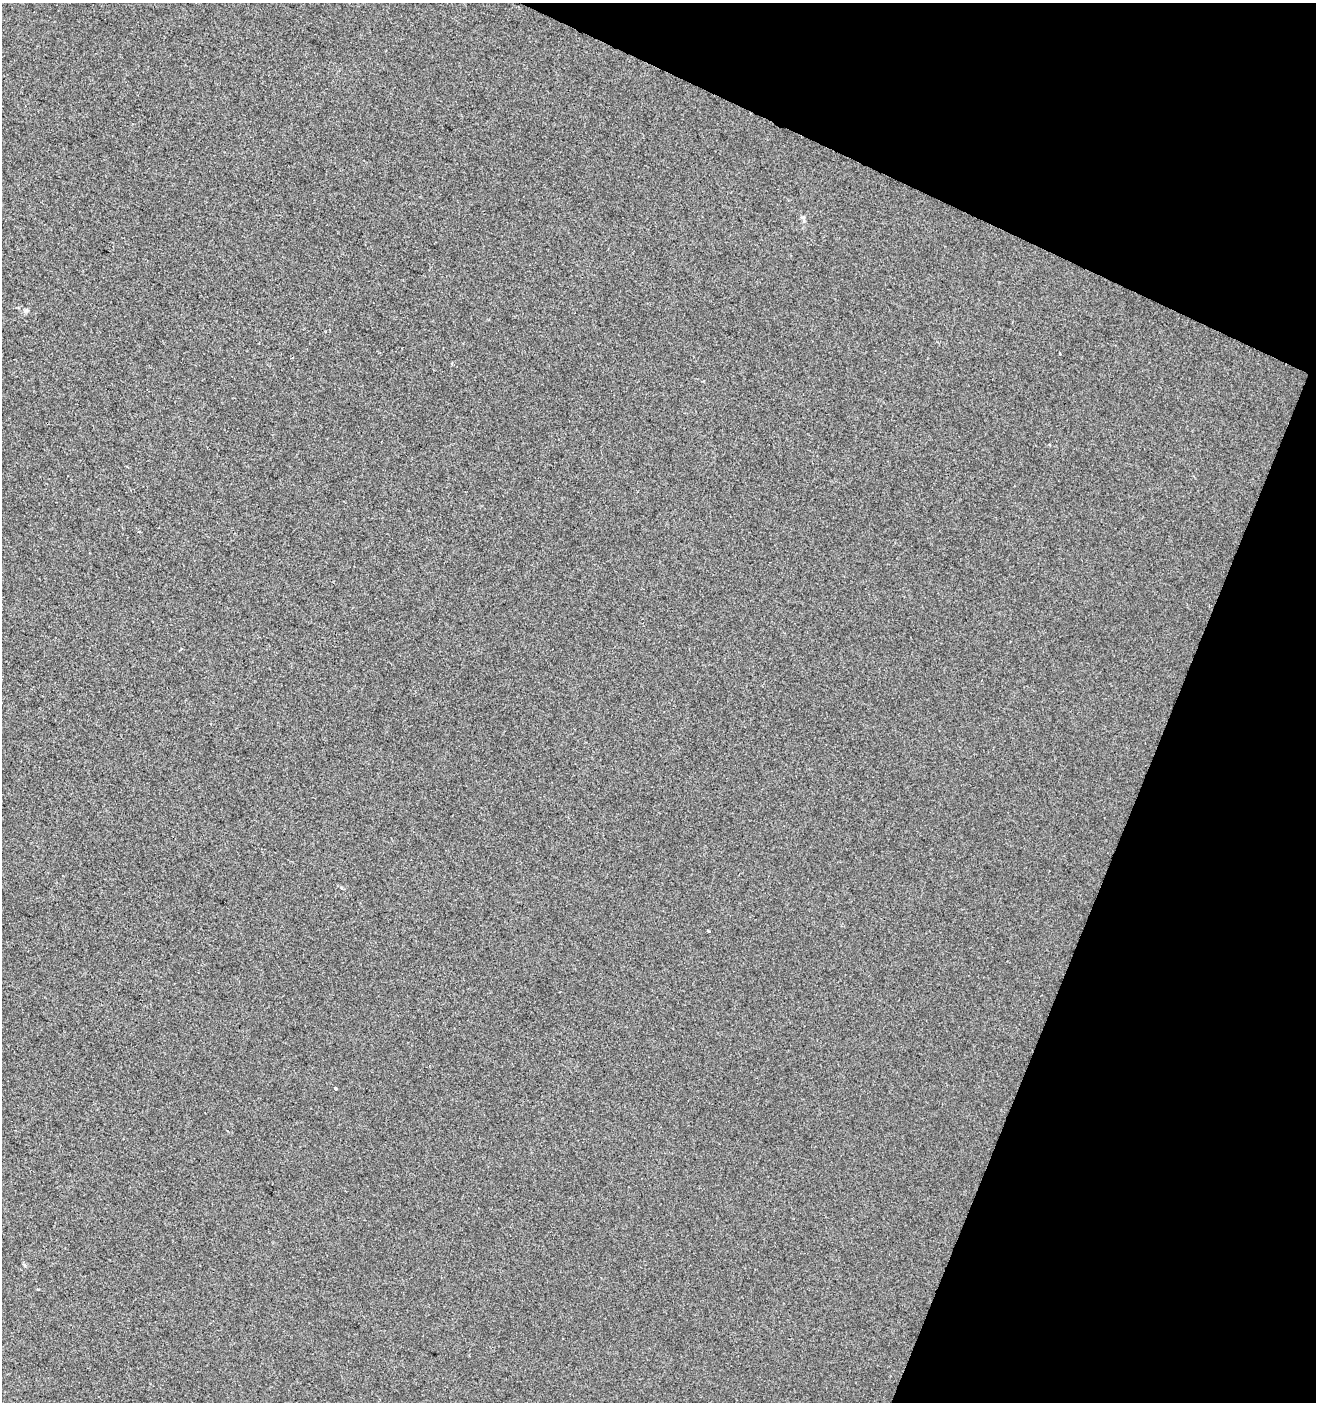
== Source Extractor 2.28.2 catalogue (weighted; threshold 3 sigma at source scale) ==
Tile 8 of 4 x 4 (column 4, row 2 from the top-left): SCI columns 4214-5527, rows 2803-4202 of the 5735 x 5610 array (HDU 1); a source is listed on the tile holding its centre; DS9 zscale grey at full resolution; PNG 1318 x 1404 px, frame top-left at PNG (2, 3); no overlay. Shown black and unused: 20% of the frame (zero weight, under 2 of 3 exposures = <1% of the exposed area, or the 3 px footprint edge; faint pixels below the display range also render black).
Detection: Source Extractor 2.28.2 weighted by HDU 2 'WHT'; one run over the whole footprint, this tile lists its part. Background -2.92e-04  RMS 0.0055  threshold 0.025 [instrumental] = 3 sigma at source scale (4.5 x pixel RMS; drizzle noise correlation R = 1.50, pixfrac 1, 0.0396/0.0396 arcsec/px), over >= 5 px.
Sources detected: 4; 1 cosmic-ray / hot-pixel residue — not listed; the other 3 listed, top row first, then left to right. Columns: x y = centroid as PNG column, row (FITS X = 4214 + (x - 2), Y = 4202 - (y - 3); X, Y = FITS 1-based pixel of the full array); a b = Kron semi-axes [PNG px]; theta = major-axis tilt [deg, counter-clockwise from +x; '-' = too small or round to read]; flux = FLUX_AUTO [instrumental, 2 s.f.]
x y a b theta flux
452 364 3 3 - 0.75
708 931 3 3 - 1.2
336 1089 3 3 - 1.1